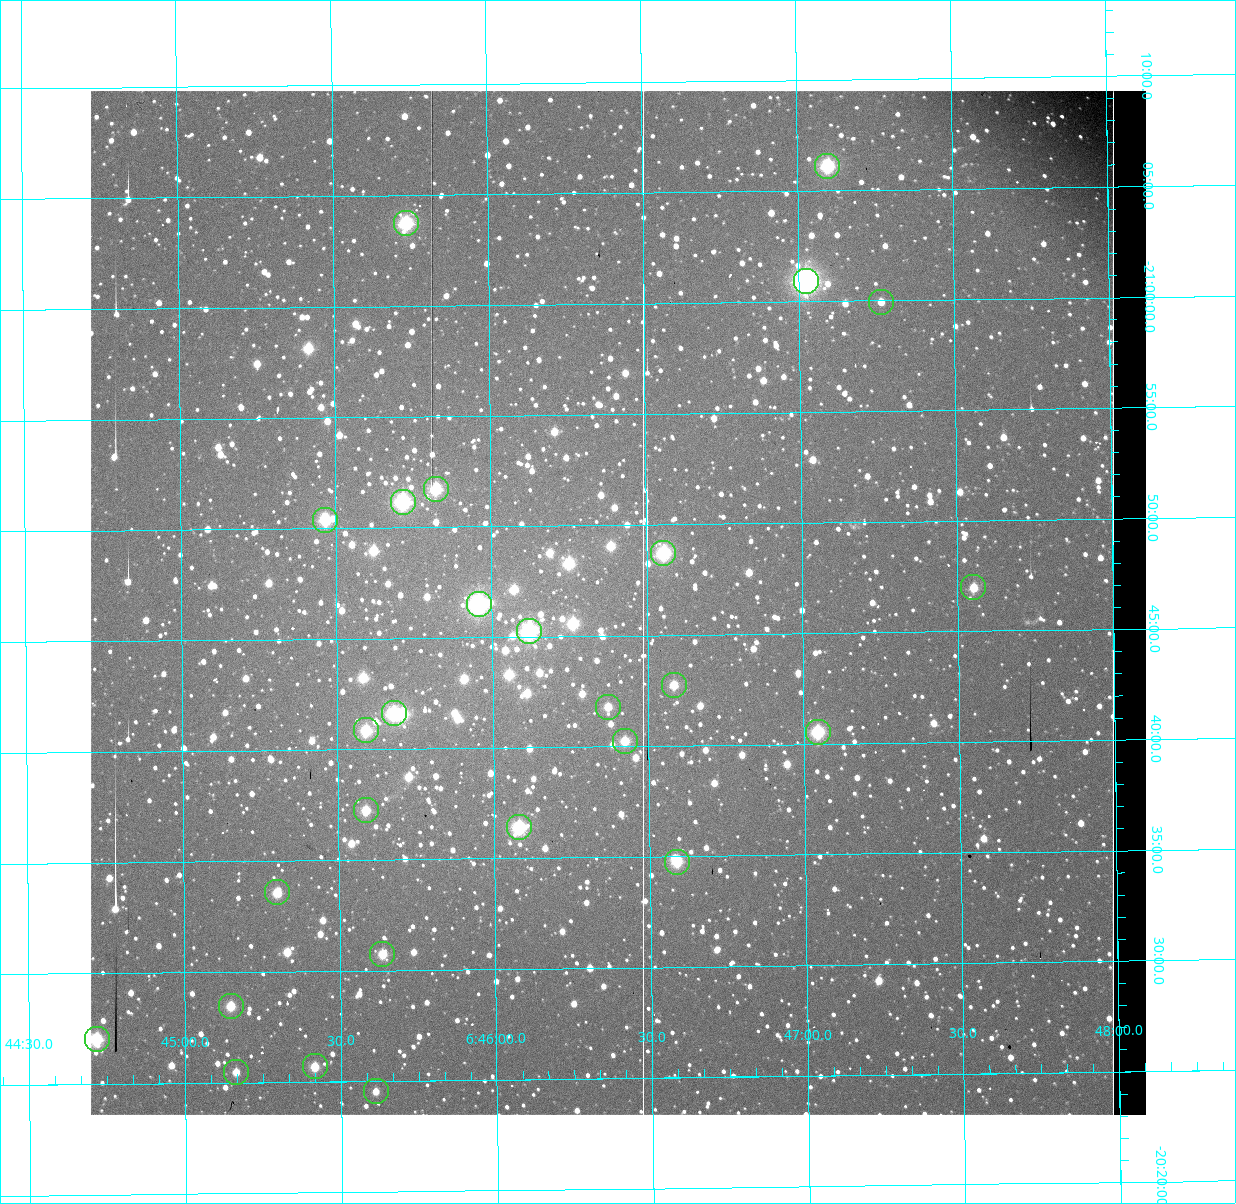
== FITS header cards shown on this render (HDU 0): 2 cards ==
NAXIS1  =                 1056 / Axis length
NAXIS2  =                 1024 / Axis length

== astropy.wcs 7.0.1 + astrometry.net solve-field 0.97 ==
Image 1056 x 1024 px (HDU 0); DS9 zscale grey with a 90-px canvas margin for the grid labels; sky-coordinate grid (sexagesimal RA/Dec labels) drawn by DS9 from the SOLVED WCS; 27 Tycho-2 reference stars matched to detected sources circled (green)
Header WCS: none
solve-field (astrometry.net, Tycho-2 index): SOLVED blind (the file carries no WCS)
Solved WCS: RA---TAN-SIP/DEC--TAN-SIP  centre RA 06:46:24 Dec -20:46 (101.60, -20.77 deg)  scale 2.71 arcsec/px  FOV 47.7' x 46.3'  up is +179 deg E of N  parity normal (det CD < 0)
(file carries no celestial WCS; the grid is the blind solution)
Tycho-2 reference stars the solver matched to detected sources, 27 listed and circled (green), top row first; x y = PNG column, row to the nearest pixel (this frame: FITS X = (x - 91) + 1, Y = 1024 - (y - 91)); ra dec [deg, ICRS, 3 dp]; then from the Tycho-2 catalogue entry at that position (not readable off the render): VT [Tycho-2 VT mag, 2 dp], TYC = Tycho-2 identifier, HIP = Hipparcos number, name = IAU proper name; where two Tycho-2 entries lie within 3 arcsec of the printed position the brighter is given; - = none
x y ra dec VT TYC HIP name
828 166 101.774 -21.102 7.91 5961-1426-1 - -
407 223 101.434 -21.062 7.97 5961-2270-1 - -
807 281 101.756 -21.015 6.03 5961-3333-1 32504 -
882 302 101.816 -20.999 10.13 5961-1866-1 - -
437 489 101.456 -20.862 8.27 5961-1358-1 - -
404 502 101.429 -20.853 7.54 5961-362-1 32393 -
326 520 101.367 -20.840 8.23 5961-2850-1 - -
664 553 101.639 -20.812 7.87 5961-2866-1 32467 -
974 587 101.888 -20.783 9.38 5961-2236-1 - -
480 604 101.489 -20.775 7.05 5961-3331-1 32406 -
530 631 101.530 -20.754 7.32 5961-3329-1 32426 -
675 685 101.646 -20.712 9.35 5961-3181-1 - -
609 707 101.593 -20.697 9.72 5961-3011-1 - -
395 713 101.420 -20.694 7.79 5961-3346-1 - -
367 730 101.398 -20.681 8.35 5961-3326-1 32390 -
819 732 101.761 -20.676 8.31 5961-3335-1 - -
626 741 101.606 -20.671 9.14 5961-2202-1 - -
367 810 101.397 -20.621 9.06 5957-285-1 - -
520 827 101.520 -20.607 7.91 5957-811-1 32422 -
678 862 101.647 -20.579 8.94 5957-19-1 - -
278 892 101.325 -20.560 9.46 5957-1381-1 - -
383 954 101.409 -20.513 9.32 5957-695-1 - -
232 1006 101.287 -20.475 9.34 5957-657-1 - -
98 1039 101.179 -20.451 8.29 5957-1531-1 - -
316 1066 101.354 -20.428 9.33 5957-815-1 - -
237 1072 101.291 -20.425 10.44 5957-367-1 - -
377 1091 101.403 -20.409 10.63 5957-195-1 - -